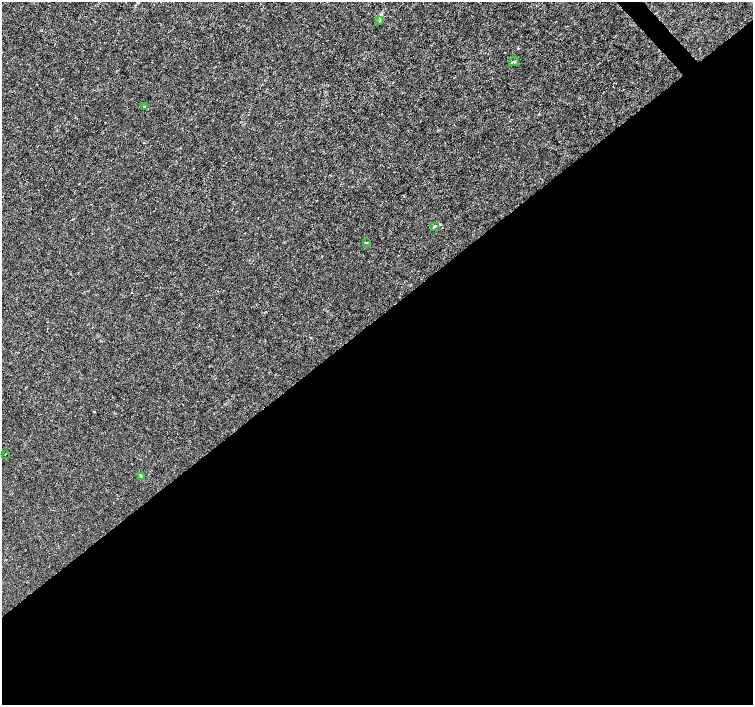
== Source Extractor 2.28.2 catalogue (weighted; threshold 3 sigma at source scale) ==
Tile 15 of 4 x 4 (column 3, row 4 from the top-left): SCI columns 3010-4510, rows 211-1615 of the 6012 x 5974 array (HDU 1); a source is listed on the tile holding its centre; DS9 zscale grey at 2 x 2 block average (1 PNG px = mean of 2 x 2 image px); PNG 755 x 707 px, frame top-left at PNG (2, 2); each listed source drawn as its Kron ellipse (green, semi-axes under 4 px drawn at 4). Shown black and unused: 55% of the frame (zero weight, under 3 of 4 exposures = <1% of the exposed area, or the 3 px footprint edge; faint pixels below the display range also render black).
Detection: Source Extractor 2.28.2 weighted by HDU 2 'WHT'; one run over the whole footprint, this tile lists its part. Background 0.00121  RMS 0.0013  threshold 0.00598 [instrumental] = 3 sigma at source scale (4.5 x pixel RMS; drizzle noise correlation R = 1.50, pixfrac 1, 0.0396/0.0396 arcsec/px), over >= 5 px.
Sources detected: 7; all 7 listed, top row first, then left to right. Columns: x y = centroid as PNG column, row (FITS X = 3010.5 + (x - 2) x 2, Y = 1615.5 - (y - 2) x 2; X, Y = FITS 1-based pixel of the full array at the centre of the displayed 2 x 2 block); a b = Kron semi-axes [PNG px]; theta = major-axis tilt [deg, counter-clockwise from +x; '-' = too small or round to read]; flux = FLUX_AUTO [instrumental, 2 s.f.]
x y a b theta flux
379 21 3 2 - 0.2
514 62 5 3 - 0.38
144 106 3 2 - 0.22
434 226 3 3 - 0.38
366 243 3 2 - 0.18
5 454 2 2 - 0.19
141 476 4 3 - 0.36